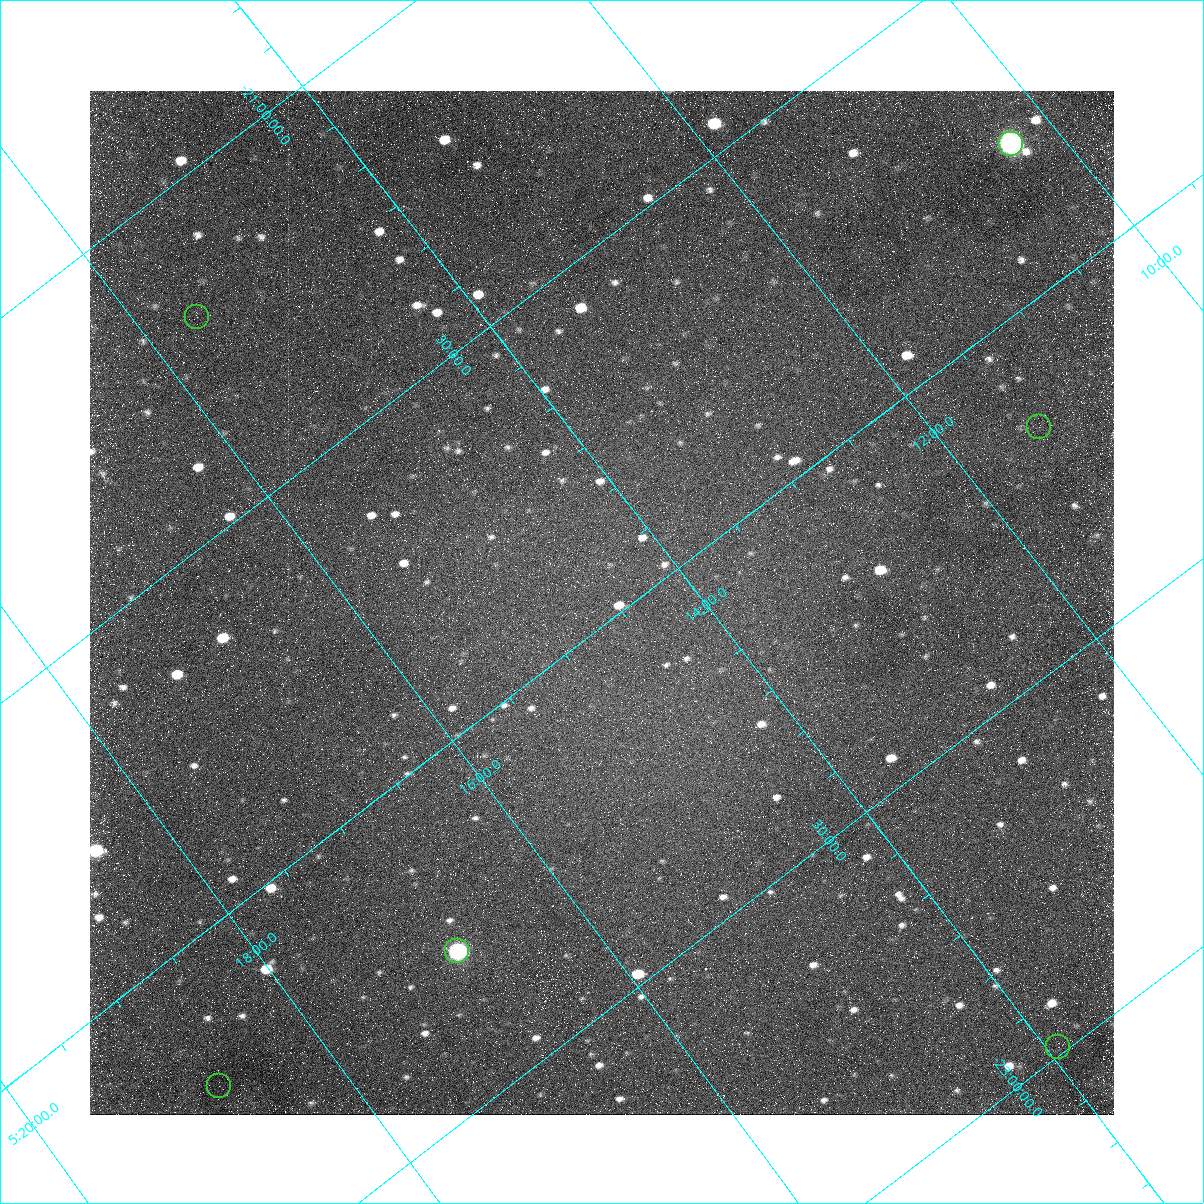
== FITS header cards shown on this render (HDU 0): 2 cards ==
NAXIS1  =                 1024
NAXIS2  =                 1024

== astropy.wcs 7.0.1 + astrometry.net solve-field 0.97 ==
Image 1024 x 1024 px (HDU 0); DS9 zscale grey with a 90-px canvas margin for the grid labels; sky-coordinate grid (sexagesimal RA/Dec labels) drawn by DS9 from the SOLVED WCS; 6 Tycho-2 reference stars matched to detected sources circled (green)
Header WCS: none
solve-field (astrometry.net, Tycho-2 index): SOLVED blind (the file carries no WCS)
Solved WCS: RA---TAN-SIP/DEC--TAN-SIP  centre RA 05:14:34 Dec -21:58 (78.64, -21.97 deg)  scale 5.86 arcsec/px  FOV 100.1' x 100.3'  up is -38 deg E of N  parity normal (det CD < 0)
(file carries no celestial WCS; the grid is the blind solution)
Tycho-2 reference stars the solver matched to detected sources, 6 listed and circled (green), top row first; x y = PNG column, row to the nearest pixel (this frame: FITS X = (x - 90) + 1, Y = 1024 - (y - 91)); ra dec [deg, ICRS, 3 dp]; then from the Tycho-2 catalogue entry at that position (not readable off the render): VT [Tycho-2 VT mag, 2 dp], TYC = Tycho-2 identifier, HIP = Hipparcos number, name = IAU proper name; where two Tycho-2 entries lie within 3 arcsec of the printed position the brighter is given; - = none
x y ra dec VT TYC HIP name
1011 144 77.577 -21.774 8.90 5913-890-1 24070 -
197 317 78.905 -21.196 8.57 5914-1017-1 24519 -
1039 427 77.850 -22.170 8.56 5913-982-1 - -
457 951 79.215 -22.275 7.85 5914-133-1 - -
1058 1047 78.483 -22.988 7.54 6474-261-1 24387 -
219 1086 79.692 -22.212 8.59 5914-89-1 - -